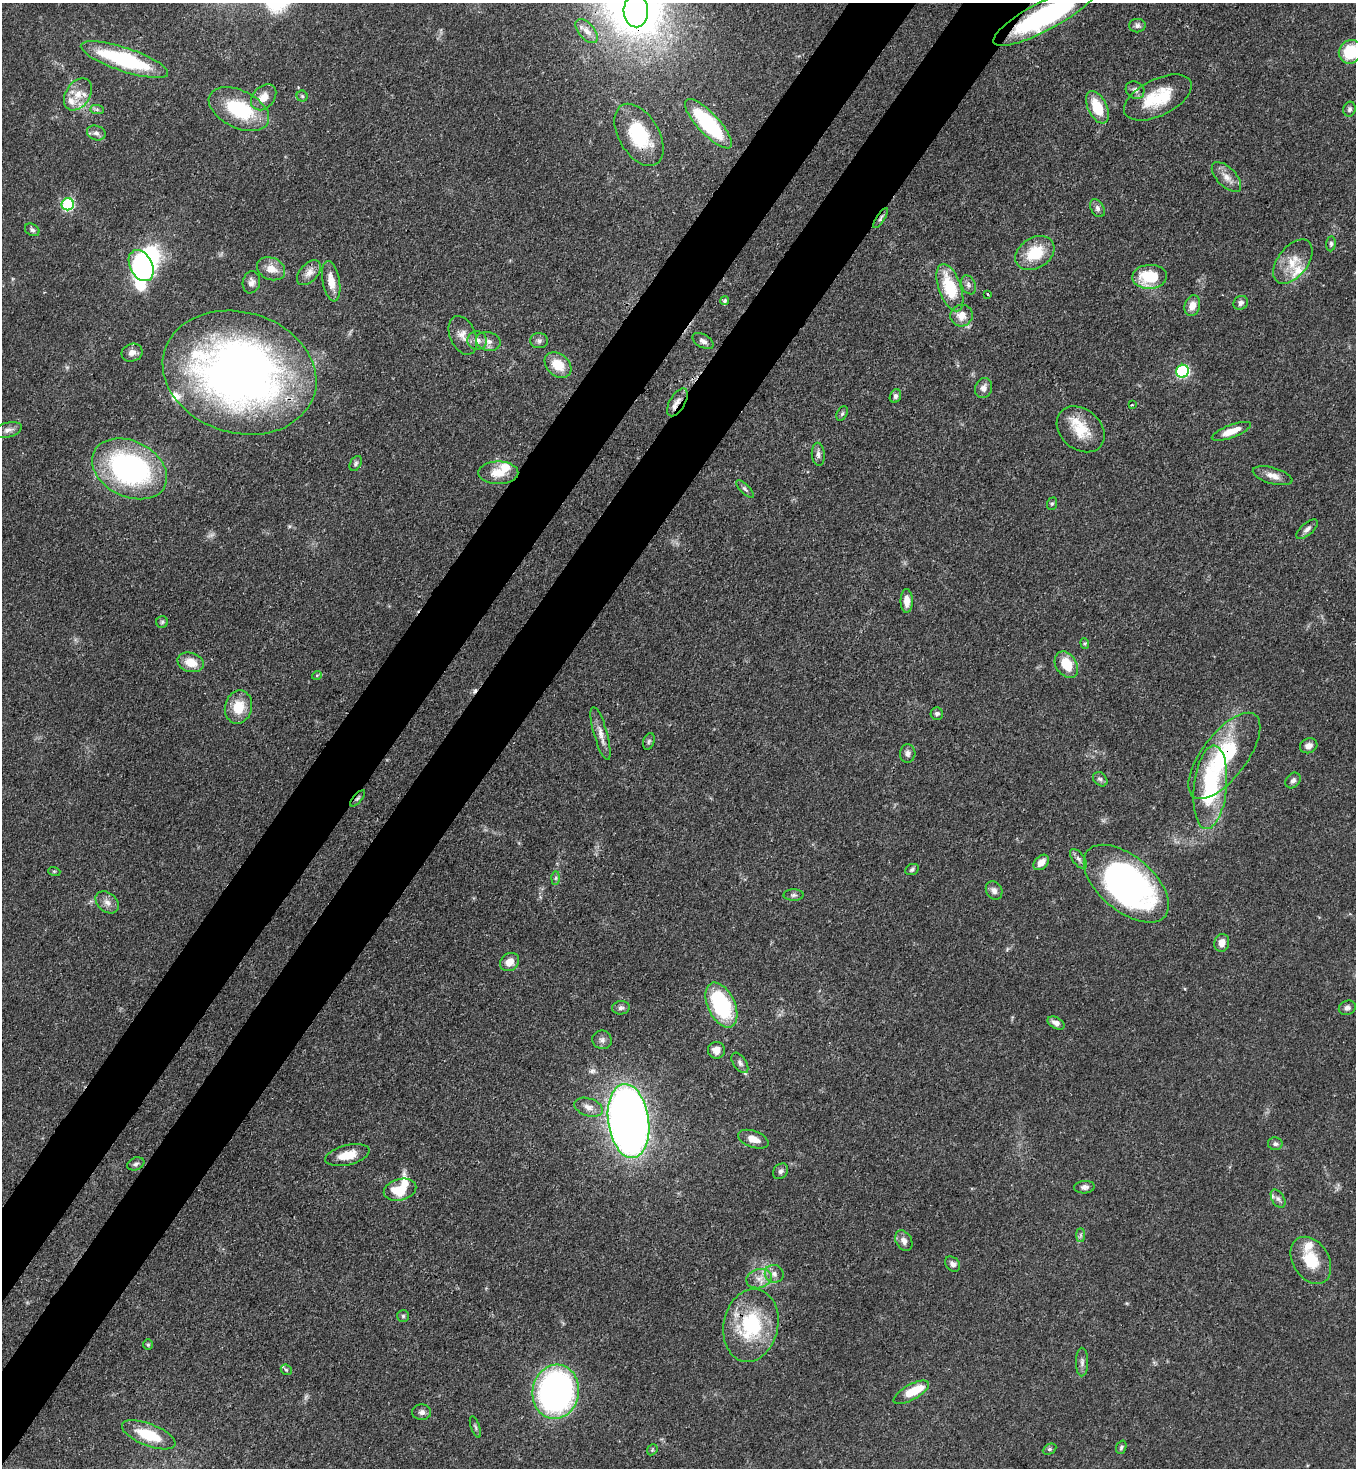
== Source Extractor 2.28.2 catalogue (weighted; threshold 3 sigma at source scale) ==
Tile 7 of 4 x 4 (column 3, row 2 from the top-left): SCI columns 3070-4423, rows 2990-4455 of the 6000 x 5978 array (HDU 1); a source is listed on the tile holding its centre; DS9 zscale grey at full resolution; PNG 1358 x 1470 px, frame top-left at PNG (2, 3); each listed source drawn as its Kron ellipse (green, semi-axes under 4 px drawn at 4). Shown black and unused: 9% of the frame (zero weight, under 3 of 4 exposures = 7% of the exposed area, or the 3 px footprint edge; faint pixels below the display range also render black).
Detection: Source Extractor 2.28.2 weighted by HDU 2 'WHT'; one run over the whole footprint, this tile lists its part. Background 0.0664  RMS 0.0036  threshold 0.0162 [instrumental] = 3 sigma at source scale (4.5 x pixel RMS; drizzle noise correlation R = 1.50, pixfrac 1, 0.05/0.05 arcsec/px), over >= 5 px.
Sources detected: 142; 1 too faint to see at this stretch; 3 inside a brighter object's white glare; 1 cosmic-ray / hot-pixel residue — neither listed nor drawn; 9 inside a brighter listed object's ellipse — not listed separately; the other 128 listed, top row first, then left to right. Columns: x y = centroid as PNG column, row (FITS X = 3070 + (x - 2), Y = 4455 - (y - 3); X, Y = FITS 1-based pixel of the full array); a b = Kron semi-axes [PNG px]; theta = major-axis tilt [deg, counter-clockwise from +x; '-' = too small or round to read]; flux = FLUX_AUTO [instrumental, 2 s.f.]
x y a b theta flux
636 11 16 12 -88 64
1044 16 57 14 28 62
1137 26 8 6 -1 1.3
587 31 14 7 -49 2.4
1350 52 12 11 - 16
124 60 46 12 -18 38
1135 90 10 8 -33 1.6
78 94 17 12 56 5.2
302 96 5 5 - 0.66
264 97 15 10 48 4
1158 97 36 18 26 16
1097 107 17 9 -64 11
239 109 32 18 -26 25
1349 109 7 6 - 1.1
97 110 7 4 -1 0.76
708 124 32 10 -47 40
96 133 9 7 -20 1.5
639 135 34 20 -59 21
1226 177 19 9 -46 3.5
68 204 6 6 - 44
1097 208 9 6 -60 1.3
881 218 11 4 57 0.87
32 230 8 5 -31 0.94
1331 244 7 4 84 0.82
1035 253 21 15 32 13
1293 262 25 15 52 7.9
141 266 16 11 -63 59
271 269 14 11 -24 4.3
309 273 15 9 47 2.9
1150 277 17 12 4 15
331 281 20 8 -80 4.8
251 282 11 8 79 1.9
968 285 10 7 -67 1.4
950 288 25 11 -70 17
988 294 3 2 - 0.45
725 301 4 4 - 0.86
1241 303 7 6 - 1.3
1192 306 10 7 74 3.6
962 316 11 10 - 3.7
463 335 20 13 -67 4
477 340 10 9 - 2.6
488 341 12 9 -14 2.5
539 341 9 7 -1 1.2
703 341 11 6 -30 1.5
132 353 11 8 19 2.2
558 365 15 11 -41 7.9
1183 371 6 6 - 50
239 373 78 60 -17 260
984 388 10 8 72 2.2
895 396 7 5 67 1
677 402 15 7 59 2.8
1132 405 4 2 - 0.33
842 414 8 5 62 0.7
1081 429 26 20 -41 11
8 430 14 7 14 2
1231 431 20 6 21 4.9
818 454 11 6 -84 1.6
356 463 8 5 61 0.84
129 469 39 28 -27 80
498 473 20 11 0 6.2
1273 476 20 8 -15 3.1
745 489 12 4 -45 0.92
1052 504 6 5 - 0.56
1307 529 13 6 40 1.6
907 601 12 6 -89 3.1
162 622 6 6 - 0.66
1085 643 5 4 - 0.49
191 662 13 9 -17 5.8
1066 665 14 10 -57 8.9
317 675 5 3 - 0.36
238 707 17 13 77 8.3
937 714 6 6 - 1
601 733 27 6 -74 3.4
649 741 9 5 71 0.75
1309 746 9 7 24 1.8
908 753 9 7 86 1.4
1224 756 51 22 53 33
1100 779 8 6 -45 1.1
1293 780 9 6 48 1.2
1210 787 42 16 84 38
358 798 10 4 49 0.73
1078 859 11 6 -53 1.4
1041 862 9 6 44 3.4
912 869 7 5 26 0.79
54 871 6 4 -18 0.43
556 878 6 4 88 0.65
1126 884 51 27 -40 120
994 891 9 8 - 1.7
794 895 10 5 1 1
107 902 13 9 -40 2.5
1222 943 9 7 76 3.1
509 962 10 8 38 3.7
721 1005 24 13 -65 35
621 1008 9 6 6 1.2
1347 1008 9 7 25 1.3
1056 1023 9 5 -29 1.9
602 1040 10 9 - 1.7
717 1050 8 8 - 3
740 1063 11 6 -55 1.5
588 1107 14 9 -19 2.7
629 1121 37 20 -82 360
753 1139 16 8 -20 4.2
1275 1144 7 6 - 1
347 1155 22 10 14 6.7
136 1164 9 6 21 1
781 1171 8 6 48 1.2
1084 1187 10 6 4 1.5
400 1190 17 10 15 10
1278 1199 10 6 -59 1.2
1081 1235 7 4 90 0.74
904 1241 11 8 -61 2.1
1311 1260 25 18 -58 12
953 1264 8 6 -47 1.5
774 1274 9 9 - 2
759 1279 13 9 15 3.3
403 1316 6 6 - 0.63
751 1325 37 27 78 30
148 1345 5 5 - 0.56
1082 1362 14 6 90 1.5
286 1370 6 5 - 0.58
556 1392 27 23 79 130
911 1392 20 7 29 8.7
422 1412 9 7 -3 1.6
475 1427 11 4 -70 0.85
149 1435 28 11 -21 13
1121 1447 7 5 71 0.7
1049 1449 7 5 26 0.69
652 1450 6 4 47 0.54
Overlapping masked pixels (flux is a lower limit): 8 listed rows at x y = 1044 16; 881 218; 239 373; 677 402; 1224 756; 1210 787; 358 798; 751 1325
Isophote crosses this tile's border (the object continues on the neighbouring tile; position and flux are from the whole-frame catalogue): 3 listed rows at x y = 636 11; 1044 16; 1350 52